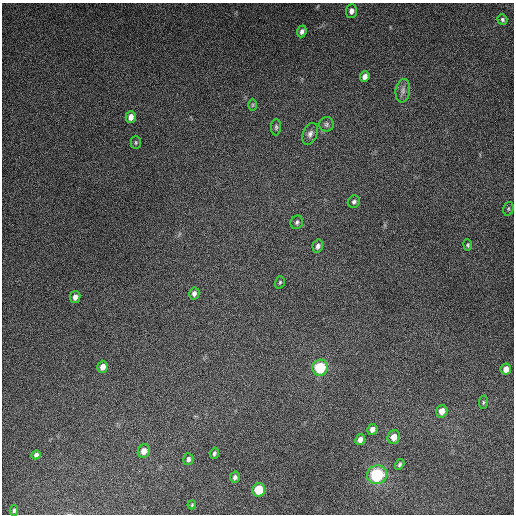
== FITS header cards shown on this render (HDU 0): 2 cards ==
NAXIS1  =                  512
NAXIS2  =                  512

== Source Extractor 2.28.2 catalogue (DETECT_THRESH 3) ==
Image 512 x 512 px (HDU 0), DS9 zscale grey, 1 PNG px = 1 image px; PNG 516 x 516 px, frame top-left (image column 1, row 512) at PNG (2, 3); each listed source drawn as its Kron ellipse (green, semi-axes under 4 px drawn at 4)
Background 5280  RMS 320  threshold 960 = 3 sigma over >= 5 px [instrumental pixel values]
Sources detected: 37; all 37 listed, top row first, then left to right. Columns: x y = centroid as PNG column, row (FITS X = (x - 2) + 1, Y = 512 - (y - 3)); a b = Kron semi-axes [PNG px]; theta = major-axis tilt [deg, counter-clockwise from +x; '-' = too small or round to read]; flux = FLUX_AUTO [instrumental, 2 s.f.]
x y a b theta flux
351 11 7 5 86 9.5e+04
502 20 5 4 - 4.3e+04
302 31 6 4 67 7.6e+04
365 76 5 4 - 1.2e+05
403 91 12 7 82 1.0e+05
253 105 6 4 89 2.6e+04
131 117 6 5 - 1.4e+05
326 124 7 7 - 5.8e+04
276 127 8 5 89 4.4e+04
310 134 11 7 67 9.5e+04
136 142 7 5 -89 3.5e+04
354 202 6 5 - 5.3e+04
508 209 7 5 73 3.2e+04
297 222 7 6 - 4.9e+04
468 245 6 4 -82 3.4e+04
318 246 7 5 75 7.0e+04
280 282 6 4 73 3.0e+04
194 293 6 5 - 8.0e+04
75 297 6 5 - 9.9e+04
103 367 6 5 - 1.4e+05
320 368 8 7 - 1.0e+06
506 369 6 5 - 1.5e+05
483 402 7 3 82 2.8e+04
442 411 6 5 - 1.8e+05
372 429 5 5 - 1.1e+05
394 437 7 6 - 2.2e+05
360 439 6 5 - 1.1e+05
144 451 7 6 - 1.8e+05
214 453 5 4 - 4.4e+04
36 455 4 4 - 6.2e+04
188 459 6 5 - 6.2e+04
400 464 6 4 58 4.6e+04
377 475 10 9 - 1.6e+06
235 477 5 5 - 5.8e+04
259 490 7 6 - 6.6e+05
192 505 5 3 - 2.7e+04
14 510 5 3 - 3.6e+04